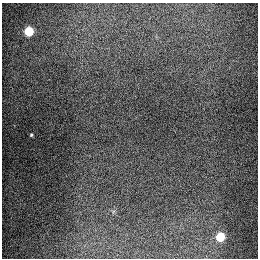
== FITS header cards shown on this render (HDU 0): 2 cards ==
NAXIS1  =                  256
NAXIS2  =                  256

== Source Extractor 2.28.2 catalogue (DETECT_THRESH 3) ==
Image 256 x 256 px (HDU 0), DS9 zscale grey, 1 PNG px = 1 image px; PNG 260 x 260 px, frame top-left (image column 1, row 256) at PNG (2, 3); no overlay
Background 1280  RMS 27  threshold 80.2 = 3 sigma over >= 5 px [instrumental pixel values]
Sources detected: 3; all 3 listed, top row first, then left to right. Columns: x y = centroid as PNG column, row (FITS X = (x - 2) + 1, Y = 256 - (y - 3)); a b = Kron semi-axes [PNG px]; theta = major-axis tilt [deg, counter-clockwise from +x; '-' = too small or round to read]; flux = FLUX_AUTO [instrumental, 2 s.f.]
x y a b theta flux
29 31 5 5 - 93000
31 135 3 3 - 2200
220 237 5 5 - 75000